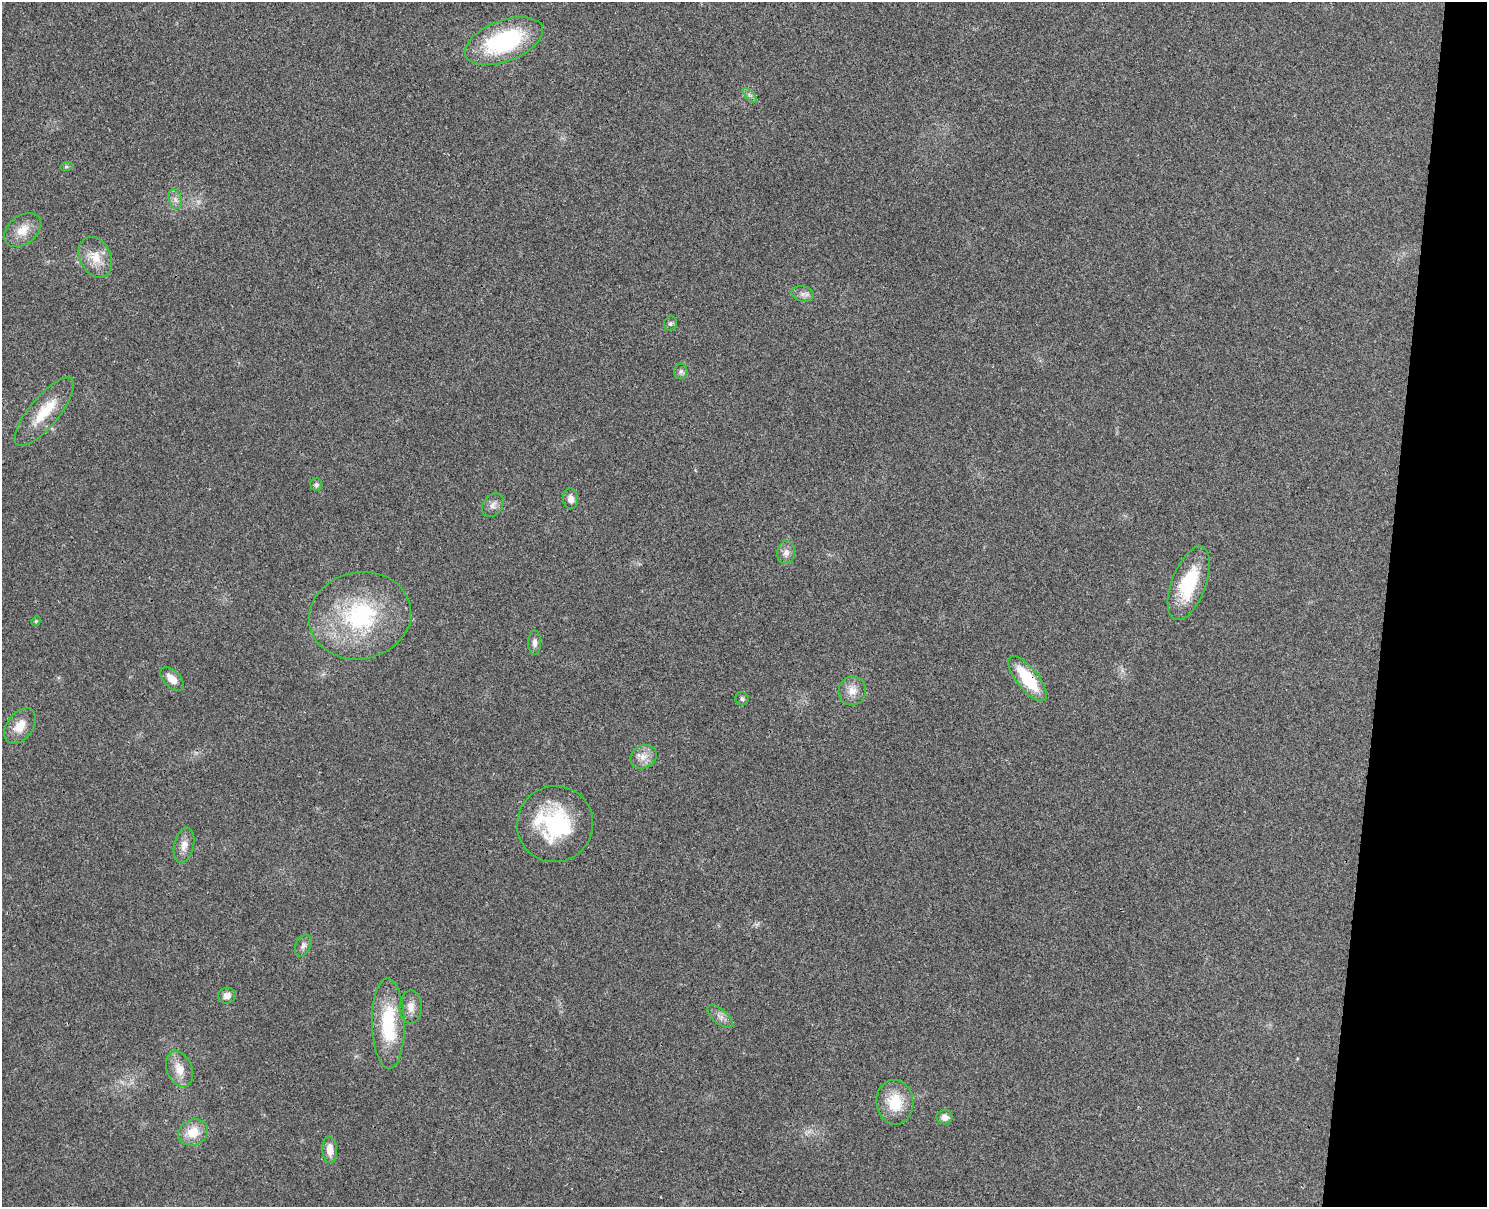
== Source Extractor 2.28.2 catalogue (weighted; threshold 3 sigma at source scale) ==
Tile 6 of 3 x 4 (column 3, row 2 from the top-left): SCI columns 3143-4627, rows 2429-3633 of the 4917 x 4852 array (HDU 1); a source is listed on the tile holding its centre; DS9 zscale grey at full resolution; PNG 1489 x 1209 px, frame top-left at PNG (2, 2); each listed source drawn as its Kron ellipse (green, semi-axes under 4 px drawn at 4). Shown black and unused: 7% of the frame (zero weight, under 3 of 4 exposures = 6% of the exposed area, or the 3 px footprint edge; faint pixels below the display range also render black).
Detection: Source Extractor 2.28.2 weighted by HDU 2 'WHT'; one run over the whole footprint, this tile lists its part. Background 0.0314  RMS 0.0048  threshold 0.0215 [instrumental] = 3 sigma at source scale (4.5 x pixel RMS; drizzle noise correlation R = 1.50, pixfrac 1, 0.05/0.05 arcsec/px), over >= 5 px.
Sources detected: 37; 1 inside a brighter object's white glare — neither listed nor drawn; the other 36 listed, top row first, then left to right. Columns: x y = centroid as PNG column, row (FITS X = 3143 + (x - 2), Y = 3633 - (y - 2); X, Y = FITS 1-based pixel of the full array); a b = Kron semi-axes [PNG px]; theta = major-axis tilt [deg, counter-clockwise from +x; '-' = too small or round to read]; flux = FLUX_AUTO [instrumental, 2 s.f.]
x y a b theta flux
504 41 41 20 21 57
750 95 9 3 -45 1.1
66 167 6 4 19 0.76
175 199 10 6 -72 2.1
23 230 21 14 37 7.6
95 257 21 15 -64 8.7
802 294 11 7 -13 2.3
670 323 7 6 - 1.1
681 371 7 6 - 1.3
44 412 43 15 50 16
316 485 6 6 - 1.1
571 499 10 7 -86 3
493 505 13 9 52 2.7
786 553 11 9 81 3
1189 583 39 17 69 26
360 616 51 43 11 60
36 621 5 4 - 0.54
535 643 12 6 -90 2.1
172 679 14 8 -45 5.1
1027 679 27 10 -51 23
852 691 14 13 - 5.3
742 699 7 6 - 1.2
20 726 20 13 54 7.7
643 757 14 11 29 4.7
555 824 38 37 - 46
184 845 18 10 77 4.1
303 946 11 7 65 2
227 996 9 8 - 3.2
411 1007 16 11 89 4.7
720 1017 15 7 -41 2.8
388 1023 45 16 -89 32
179 1069 19 12 -69 6.9
895 1102 22 18 -84 15
945 1117 8 7 - 2.8
193 1132 15 13 26 9.9
330 1150 13 7 -87 5.5
Overlapping masked pixels (flux is a lower limit): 1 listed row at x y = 1027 679